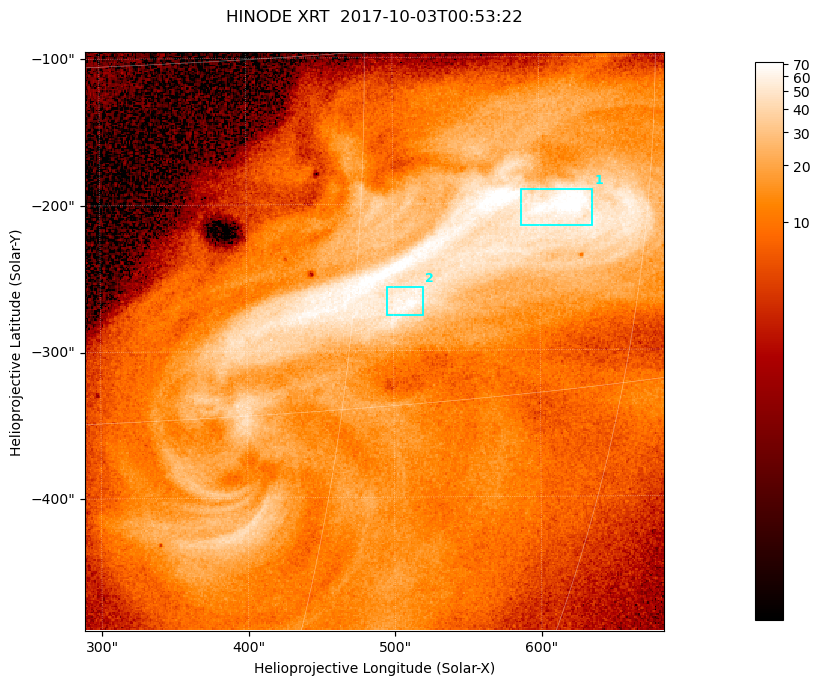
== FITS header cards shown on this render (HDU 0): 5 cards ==
TELESCOP= 'HINODE  '           /
INSTRUME= 'XRT     '           /
DATE_OBS= '2017-10-03T00:53:22.001' /
CTYPE1  = 'Solar-X '           /
CTYPE2  = 'Solar-Y '           /

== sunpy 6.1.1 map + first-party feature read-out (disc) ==
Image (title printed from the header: HINODE XRT  2017-10-03T00:53:22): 384 x 384 px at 1.03 arcsec/px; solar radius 958 arcsec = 932 px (partial field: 5.4% of the solar disc is inside the frame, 100% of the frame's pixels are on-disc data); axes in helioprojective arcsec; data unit not stated in the header (colour bar unlabelled)
Orientation: roll -0.357 deg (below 1 deg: not rotated)
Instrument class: DISC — disc imager (sunpy class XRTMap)
Bright regions (active regions / flare kernels): reference = the on-disc median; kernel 3 px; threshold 5 sigma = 44.4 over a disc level ~11.3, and >= 1.15x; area >= 147 px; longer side >= 5 px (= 5.1 arcsec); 2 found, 2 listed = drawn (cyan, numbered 1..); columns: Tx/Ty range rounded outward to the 5 arcsec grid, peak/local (2 s.f.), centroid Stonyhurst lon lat
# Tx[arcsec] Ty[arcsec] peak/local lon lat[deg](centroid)
1 585..640 -215..-190 7.3 +40 -7
2 495..520 -280..-255 6.4 +33 -11